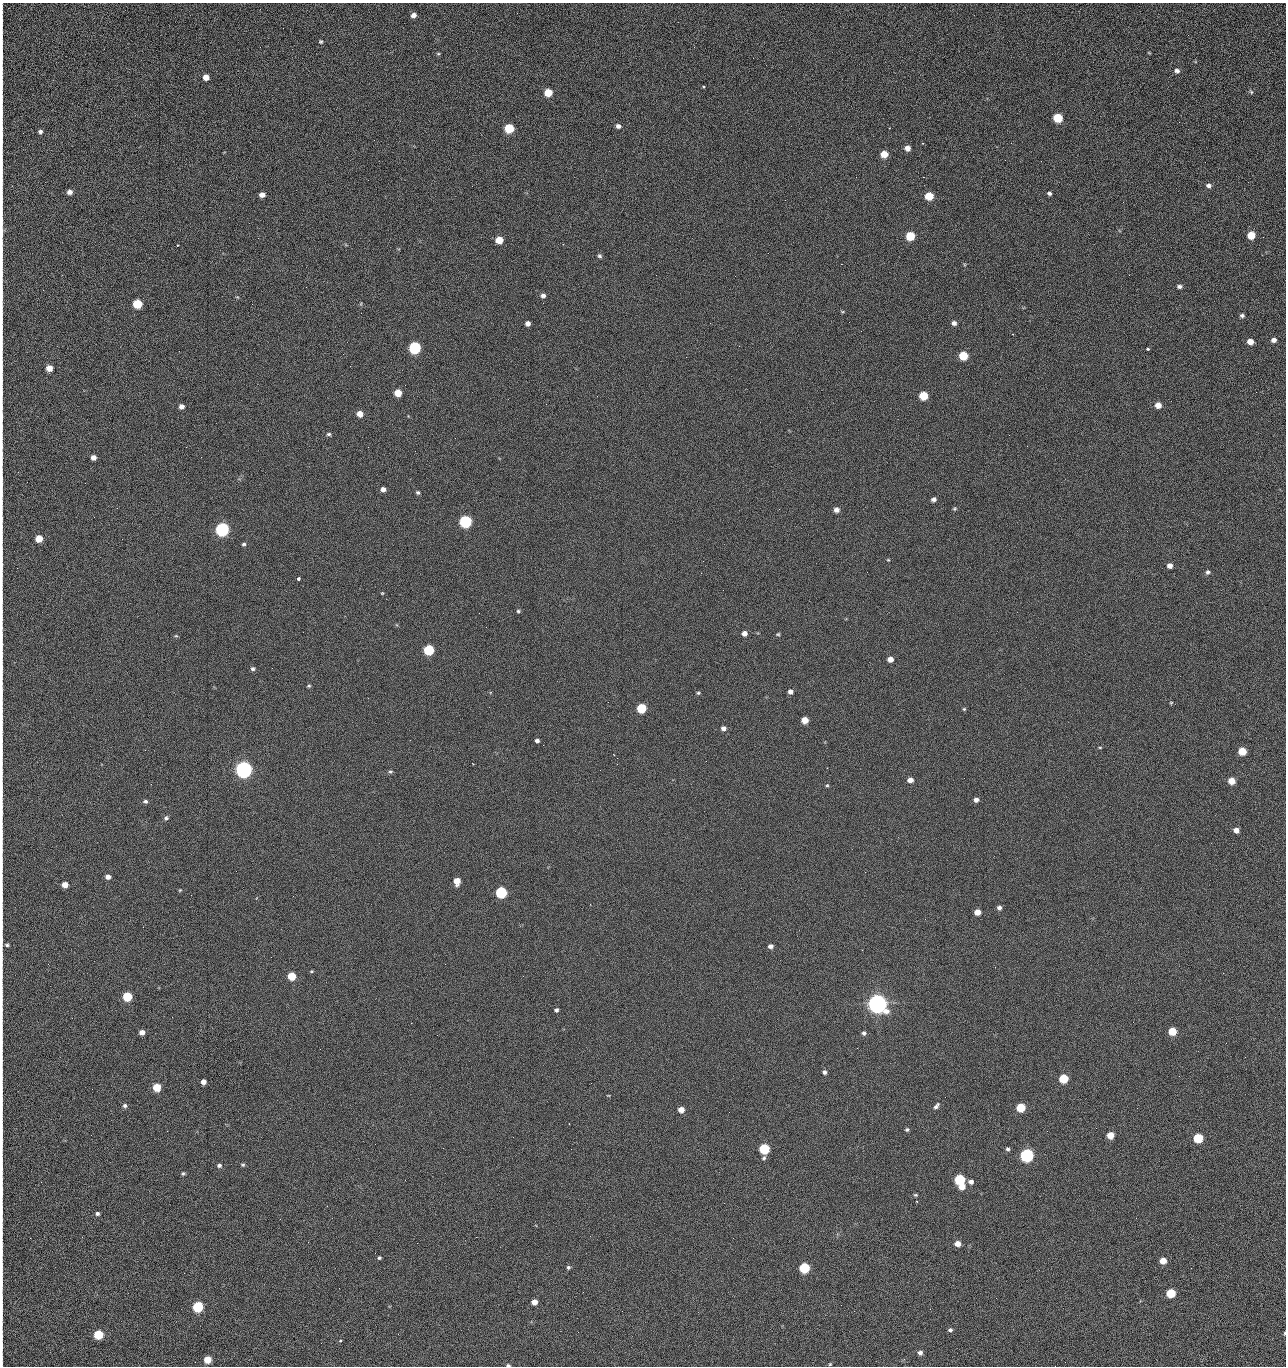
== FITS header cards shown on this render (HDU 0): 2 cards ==
NAXIS1  =                 1284 /fastest changing axis
NAXIS2  =                 1364 /next to fastest changing axis

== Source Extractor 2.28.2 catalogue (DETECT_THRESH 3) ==
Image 1284 x 1364 px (HDU 0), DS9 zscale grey, 1 PNG px = 1 image px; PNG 1288 x 1368 px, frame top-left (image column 1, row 1364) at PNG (2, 3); no overlay
Background 124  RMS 14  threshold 43.3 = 3 sigma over >= 5 px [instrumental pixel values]
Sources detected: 219; all 219 listed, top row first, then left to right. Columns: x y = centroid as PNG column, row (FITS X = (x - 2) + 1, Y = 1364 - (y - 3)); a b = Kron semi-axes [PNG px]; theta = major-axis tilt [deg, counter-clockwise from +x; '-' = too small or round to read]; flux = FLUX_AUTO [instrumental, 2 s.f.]
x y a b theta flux
2 7 8 2 90 9.4e+02
413 15 5 5 - 4.7e+03
1188 35 2 2 - 1.3e+03
321 42 5 4 - 1.4e+03
2 53 27 2 90 5.3e+03
1149 53 5 3 - 7.3e+02
438 54 5 4 - 1.1e+03
1177 71 7 6 - 3.1e+03
206 77 5 5 - 8.4e+03
703 86 3 3 - 1.3e+03
1251 92 6 4 -54 1.4e+03
548 93 6 5 - 2.3e+04
2 99 26 2 90 4.5e+03
1058 118 6 5 - 4.4e+04
1179 122 2 2 - 1.2e+03
618 126 5 4 - 3.4e+03
509 128 6 5 - 5.4e+04
889 128 2 2 - 6.4e+02
40 132 5 5 - 2.6e+03
2 135 14 2 90 2.6e+03
923 143 3 2 - 6.9e+02
907 148 6 5 - 6.3e+03
884 154 6 5 - 1.6e+04
1005 160 2 2 - 1.4e+03
1041 161 2 2 - 1.9e+03
856 177 2 2 - 2.4e+03
923 177 2 2 - 3.1e+04
2 182 15 2 90 2.8e+03
1209 185 6 5 - 3.3e+03
70 192 5 5 - 4.9e+03
1049 193 4 4 - 2.1e+03
262 195 5 4 - 5.9e+03
929 196 6 5 - 2.8e+04
2 197 10 2 90 2.0e+03
785 200 2 2 - 5.8e+02
1123 202 3 2 - 9.1e+02
2 221 14 2 90 2.1e+03
2 232 14 2 86 2.2e+03
1251 235 5 5 - 2.4e+04
910 236 6 5 - 4.1e+04
1263 237 2 2 - 7.5e+02
499 240 6 5 - 2.0e+04
177 245 3 2 - 7.1e+02
599 256 5 5 - 1.8e+03
841 264 2 2 - 2.7e+04
656 275 2 2 - 6.1e+02
1179 286 5 4 - 2.7e+03
306 287 3 2 - 7.4e+02
43 290 2 2 - 3.4e+03
2 295 25 2 90 4.0e+03
543 295 6 5 - 3.2e+03
237 297 5 3 - 9.0e+02
137 304 6 5 - 5.1e+04
1242 316 5 4 - 2.3e+03
849 322 3 2 - 7.8e+02
528 323 5 4 - 4.7e+03
710 323 2 2 - 3.5e+03
954 323 5 5 - 3.7e+03
2 327 10 2 90 1.7e+03
1274 340 5 5 - 4.4e+03
1250 342 5 5 - 1.0e+04
739 346 2 2 - 5.4e+02
415 348 6 6 - 1.6e+05
1147 349 3 3 - 3.8e+03
963 356 6 5 - 3.9e+04
350 366 2 2 - 2.6e+03
2 368 14 2 90 2.1e+03
49 368 5 5 - 1.1e+04
1256 392 2 2 - 1.1e+03
2 393 10 2 90 1.6e+03
398 393 5 5 - 1.9e+04
923 396 6 5 - 3.3e+04
1158 405 6 5 - 9.7e+03
181 406 5 5 - 4.7e+03
360 414 6 5 - 9.4e+03
2 417 11 2 90 1.5e+03
329 434 6 4 1 1.9e+03
1009 435 2 2 - 1.3e+03
2 446 9 2 90 1.4e+03
1027 446 2 2 - 5.7e+02
186 447 2 2 - 2.9e+03
93 457 5 4 - 5.6e+03
85 483 2 2 - 9.4e+02
383 489 5 5 - 5.0e+03
418 492 5 4 - 1.7e+03
2 493 14 2 90 2.4e+03
934 499 5 5 - 3.5e+03
779 509 2 2 - 4.8e+02
954 509 5 5 - 1.4e+03
836 510 5 5 - 5.1e+03
2 519 9 2 90 1.3e+03
465 521 6 6 - 2.0e+05
222 529 6 6 - 3.2e+05
39 539 5 5 - 1.9e+04
244 544 6 4 2 1.7e+03
888 560 4 3 - 9.0e+02
2 566 12 2 87 2.0e+03
1170 566 5 4 - 5.2e+03
1208 572 5 5 - 2.3e+03
298 579 3 3 - 6.0e+03
382 593 4 3 - 8.5e+02
518 611 5 4 - 1.4e+03
744 633 5 5 - 5.1e+03
778 634 5 4 - 1.2e+03
176 636 6 3 -17 1.0e+03
429 650 6 5 - 9.0e+04
2 654 11 2 90 1.9e+03
890 659 5 4 - 7.1e+03
253 669 5 5 - 2.1e+03
309 686 5 4 - 1.3e+03
790 691 5 4 - 4.0e+03
2 692 14 2 90 2.3e+03
698 693 4 4 - 1.3e+03
1171 703 5 4 - 1.1e+03
641 708 6 5 - 5.7e+04
964 709 4 4 - 1.2e+03
805 720 5 5 - 1.4e+04
723 728 6 5 - 3.7e+03
537 741 4 4 - 2.4e+03
543 745 2 2 - 3.4e+03
1100 748 4 3 - 9.0e+02
1242 751 5 5 - 2.7e+04
706 761 2 2 - 2.1e+03
617 764 2 2 - 2.2e+03
244 769 6 6 - 7.3e+05
390 772 6 5 - 1.6e+03
910 780 5 5 - 5.9e+03
1231 781 5 5 - 1.4e+04
827 785 4 4 - 1.1e+03
976 800 5 5 - 4.0e+03
145 801 6 5 - 2.2e+03
2 813 9 2 90 1.5e+03
166 818 6 5 - 2.4e+03
1236 830 5 4 - 5.8e+03
108 877 5 5 - 5.3e+03
457 881 6 5 - 1.3e+04
65 885 5 5 - 9.6e+03
180 890 4 3 - 9.1e+02
501 892 6 6 - 1.3e+05
2 899 10 2 90 1.6e+03
999 908 5 5 - 2.9e+03
978 912 5 5 - 9.5e+03
7 945 7 6 - 2.3e+03
770 946 5 4 - 3.5e+03
311 971 4 3 - 1.0e+03
292 976 5 5 - 3.3e+04
523 976 2 2 - 2.1e+03
127 996 5 5 - 5.2e+04
877 1003 7 7 - 1.2e+06
556 1010 5 4 - 2.1e+03
411 1023 2 2 - 5.7e+03
1172 1031 5 5 - 2.9e+04
142 1032 5 4 - 6.3e+03
864 1033 5 5 - 2.3e+03
857 1048 3 2 - 1.5e+03
1245 1057 2 2 - 2.0e+03
824 1072 5 5 - 2.4e+03
1179 1076 2 2 - 2.8e+03
1064 1078 6 5 - 4.7e+04
203 1082 5 4 - 5.5e+03
157 1087 5 5 - 3.1e+04
608 1095 4 3 - 7.1e+02
2 1099 9 2 90 1.4e+03
125 1105 5 5 - 2.2e+03
936 1106 9 5 50 2.9e+03
1021 1107 6 5 - 4.4e+04
681 1110 5 5 - 8.6e+03
729 1112 2 2 - 9.4e+02
907 1129 5 4 - 1.8e+03
91 1135 2 2 - 2.4e+03
1110 1135 5 5 - 1.7e+04
1198 1138 6 5 - 5.8e+04
2 1141 10 2 90 1.8e+03
764 1148 6 5 - 7.8e+04
571 1149 2 2 - 8.6e+02
1008 1149 5 4 - 2.1e+03
1027 1155 6 6 - 2.8e+05
764 1158 6 5 - 1.9e+03
219 1165 5 4 - 2.4e+03
243 1165 6 4 1 1.4e+03
2 1169 18 2 90 2.6e+03
183 1173 5 4 - 1.5e+03
960 1179 6 5 - 8.5e+04
971 1182 5 5 - 3.8e+03
962 1187 6 5 - 1.0e+04
2 1194 12 2 90 1.9e+03
915 1195 5 4 - 1.3e+03
917 1201 3 3 - 7.5e+02
2 1212 8 2 90 1.2e+03
97 1213 5 4 - 2.1e+03
280 1219 2 2 - 2.3e+03
476 1237 2 2 - 1.2e+04
308 1242 2 2 - 2.0e+03
417 1243 2 2 - 5.5e+03
957 1244 5 5 - 8.7e+03
2 1245 10 2 90 1.9e+03
379 1258 4 4 - 1.5e+03
1163 1261 5 5 - 1.3e+04
568 1267 5 4 - 1.8e+03
804 1268 6 5 - 8.0e+04
2 1275 13 2 90 2.4e+03
583 1292 2 2 - 5.8e+02
1171 1293 6 5 - 4.6e+04
996 1298 2 2 - 2.9e+03
534 1302 5 5 - 7.5e+03
2 1303 12 2 90 2.0e+03
198 1307 6 5 - 1.0e+05
622 1311 3 2 - 8.0e+02
950 1330 5 4 - 2.2e+03
578 1332 2 2 - 3.6e+03
1285 1333 5 2 - 1.1e+03
98 1334 6 5 - 5.3e+04
340 1341 4 3 - 1.2e+03
2 1345 13 2 90 1.9e+03
920 1353 5 5 - 3.7e+03
208 1359 5 5 - 1.8e+04
830 1364 4 4 - 9.5e+02
508 1365 5 3 - 1.4e+03
1055 1366 2 2 - 2.2e+03
At the frame edge (FLAGS 8, measured only in part): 34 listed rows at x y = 2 7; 2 53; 2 99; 2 135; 2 182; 2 197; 2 221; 2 232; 2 295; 2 327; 2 368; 2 393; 2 417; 2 446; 2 493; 2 519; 2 566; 2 654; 2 692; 2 813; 2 899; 7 945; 2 1099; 2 1141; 2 1169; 2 1194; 2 1212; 2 1245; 2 1275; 2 1303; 1285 1333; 2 1345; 508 1365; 1055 1366

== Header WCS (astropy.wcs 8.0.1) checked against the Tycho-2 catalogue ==
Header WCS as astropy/WCSLIB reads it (CRVAL/CRPIX/CD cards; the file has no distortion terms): RA---TAN/DEC--TAN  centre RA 15:41:40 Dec +51:59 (235.42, +51.99 deg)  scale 1.26 arcsec/px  FOV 26.9' x 28.5'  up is +92 deg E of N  parity flipped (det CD > 0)
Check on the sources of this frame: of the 60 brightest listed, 10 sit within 2.0 arcsec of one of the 11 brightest Tycho-2 stars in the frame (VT <= 12.29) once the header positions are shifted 0.48 arcsec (0.24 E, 0.42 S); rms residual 1.06 arcsec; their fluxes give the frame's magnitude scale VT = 24.51 - 2.5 log10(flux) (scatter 0.24 mag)
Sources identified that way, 10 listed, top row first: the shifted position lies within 2.0 arcsec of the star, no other Tycho-2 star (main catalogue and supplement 1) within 4.0 arcsec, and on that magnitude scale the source's flux lands within +1.5 / -3 mag of the star's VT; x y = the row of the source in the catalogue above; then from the Tycho-2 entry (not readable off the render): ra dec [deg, ICRS J2000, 3 dp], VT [Tycho-2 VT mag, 2 dp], TYC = Tycho-2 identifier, HIP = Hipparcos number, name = IAU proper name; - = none
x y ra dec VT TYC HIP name
415 348 235.614 +52.064 11.61 3489-1132-1 - -
465 521 235.514 +52.049 11.19 3489-1407-1 - -
222 529 235.515 +52.133 11.12 3489-1380-1 - -
244 769 235.378 +52.130 9.31 3489-1322-1 76850 -
501 892 235.303 +52.042 11.52 3489-958-1 - -
877 1003 235.232 +51.912 9.59 3489-824-1 - -
1027 1155 235.143 +51.862 10.97 3489-1016-1 - -
960 1179 235.131 +51.886 12.29 3489-908-1 - -
804 1268 235.084 +51.941 11.45 3489-1346-1 - -
198 1307 235.075 +52.152 11.74 3489-912-1 - -